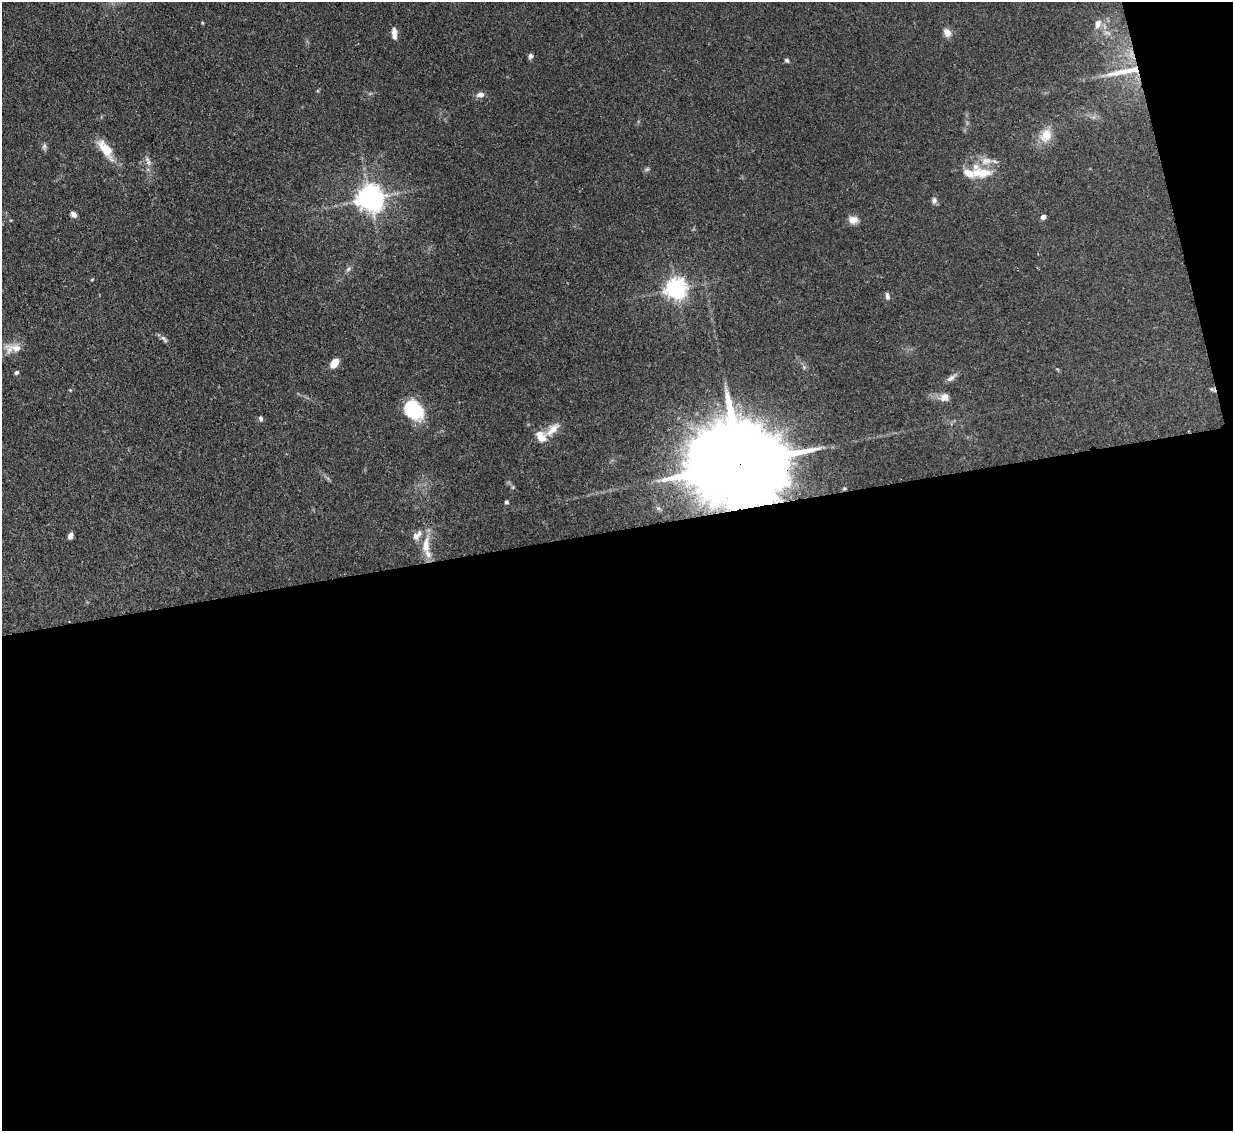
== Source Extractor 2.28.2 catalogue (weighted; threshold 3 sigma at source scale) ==
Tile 16 of 4 x 4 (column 4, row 4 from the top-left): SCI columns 3771-5001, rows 218-1346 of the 5079 x 5065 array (HDU 1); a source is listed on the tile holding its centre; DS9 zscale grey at full resolution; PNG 1235 x 1133 px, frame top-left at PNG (2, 2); no overlay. Shown black and unused: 55% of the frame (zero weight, under 3 of 4 exposures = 9% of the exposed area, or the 3 px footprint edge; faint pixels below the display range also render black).
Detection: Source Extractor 2.28.2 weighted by HDU 2 'WHT'; one run over the whole footprint, this tile lists its part. Background 0.125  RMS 0.0049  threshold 0.0222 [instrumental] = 3 sigma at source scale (4.5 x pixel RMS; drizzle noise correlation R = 1.50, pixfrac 1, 0.05/0.05 arcsec/px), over >= 5 px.
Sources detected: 41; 3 inside a brighter listed object's ellipse — not listed separately; the other 38 listed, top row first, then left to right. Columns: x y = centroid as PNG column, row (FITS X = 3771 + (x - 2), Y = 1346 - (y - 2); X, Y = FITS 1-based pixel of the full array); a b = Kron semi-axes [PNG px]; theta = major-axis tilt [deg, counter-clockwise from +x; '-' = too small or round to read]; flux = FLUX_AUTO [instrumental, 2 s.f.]
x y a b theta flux
1098 24 13 9 68 3.5
394 33 14 6 -86 3.2
947 33 11 9 -60 3.3
530 56 7 5 75 1.4
787 60 6 4 -39 0.88
1124 71 56 8 11 14
480 94 8 7 - 2.8
1046 135 20 15 65 8
44 146 9 4 90 1.2
106 149 27 11 -54 10
148 161 15 6 -67 2.5
647 169 6 5 - 0.83
981 173 32 13 -1 12
370 198 8 8 - 600
934 200 8 6 -87 1.7
73 214 7 5 -45 1.9
1043 217 4 4 - 2.9
853 220 12 9 3 3.7
348 269 7 6 - 1.2
676 289 7 7 - 320
887 296 9 5 -79 1.4
164 339 14 4 -45 1.5
16 348 24 10 -14 5.4
334 363 9 6 53 7.2
16 372 5 4 - 1.1
951 378 13 6 35 2.1
1211 389 7 4 -18 0.8
70 390 4 4 - 0.42
944 397 13 11 20 3.6
414 410 23 17 -45 24
261 418 6 5 - 1.1
552 430 22 9 43 5.9
541 437 15 11 -54 6.1
743 463 44 19 8 13000
506 502 5 4 - 0.87
417 535 16 9 47 4.3
70 536 7 5 64 1.7
426 545 23 10 83 8.2
Overlapping masked pixels (flux is a lower limit): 2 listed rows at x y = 1124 71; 743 463